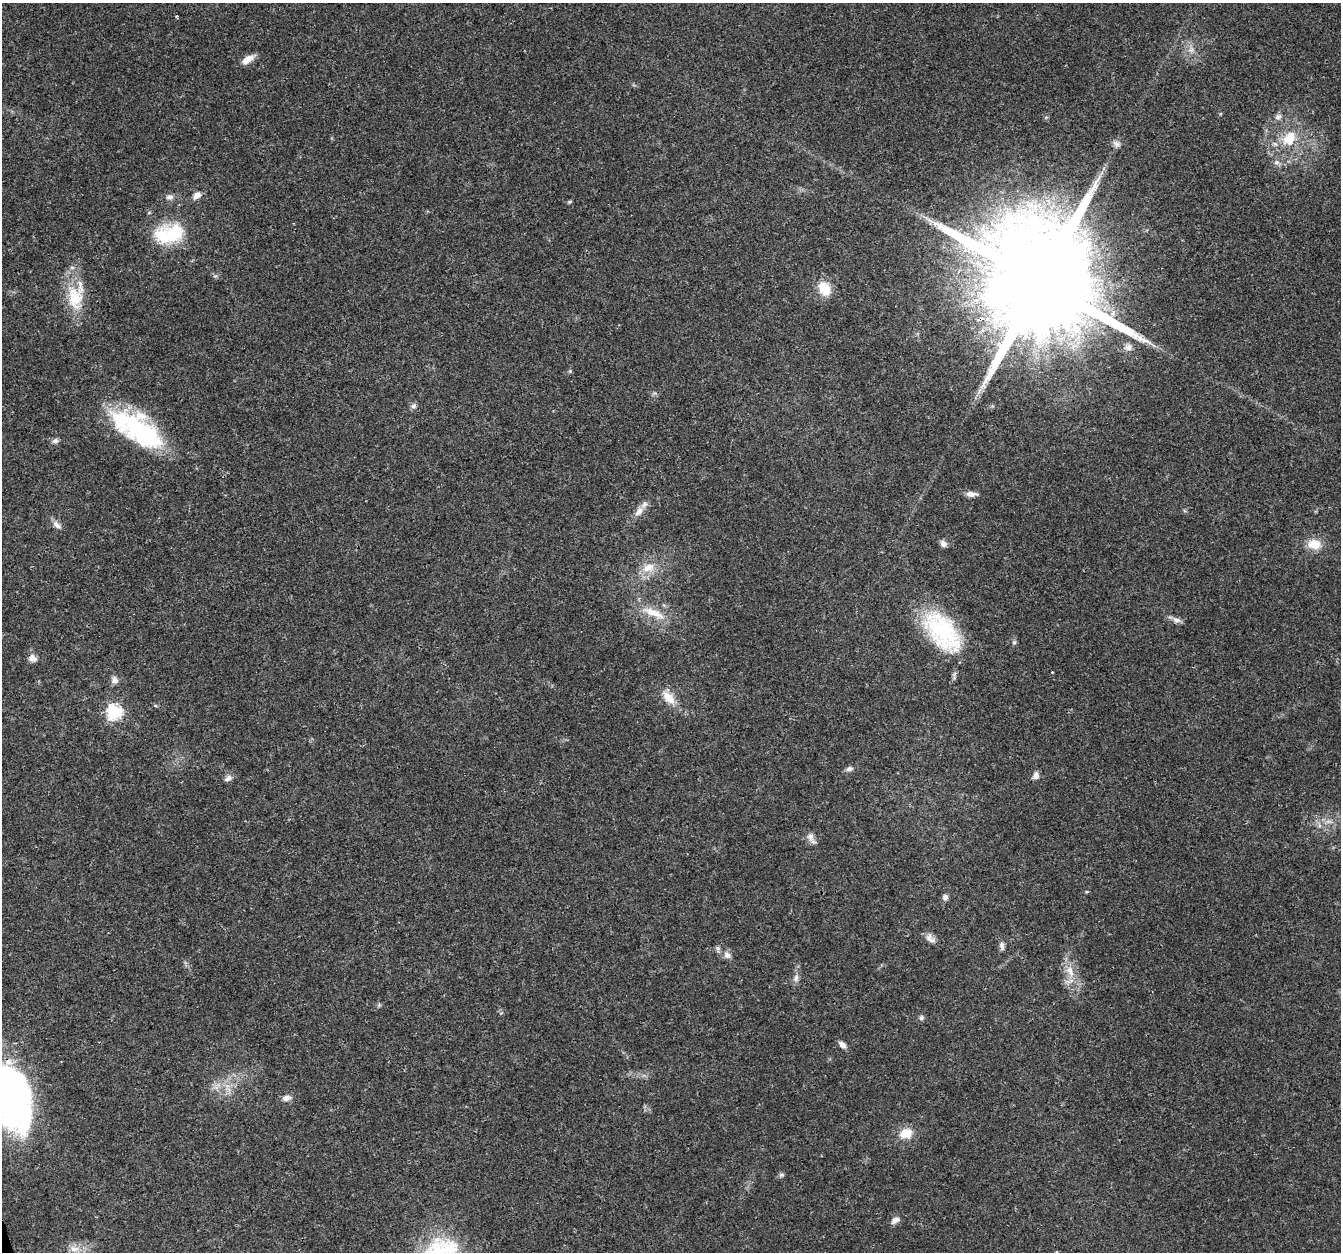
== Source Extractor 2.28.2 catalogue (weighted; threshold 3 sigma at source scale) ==
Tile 7 of 4 x 4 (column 3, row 2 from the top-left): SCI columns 2680-4018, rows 2618-3867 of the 5358 x 5181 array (HDU 1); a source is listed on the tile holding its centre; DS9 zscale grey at full resolution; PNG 1343 x 1254 px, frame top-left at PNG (2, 3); no overlay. Shown black and unused: <1% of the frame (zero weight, under 3 of 4 exposures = <1% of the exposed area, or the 3 px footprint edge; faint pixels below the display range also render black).
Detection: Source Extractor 2.28.2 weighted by HDU 2 'WHT'; one run over the whole footprint, this tile lists its part. Background 0.0264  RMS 0.002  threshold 0.0088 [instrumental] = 3 sigma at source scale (4.5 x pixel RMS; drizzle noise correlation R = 1.50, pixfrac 1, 0.0396/0.0396 arcsec/px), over >= 5 px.
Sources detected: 56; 1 cosmic-ray / hot-pixel residue — not listed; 1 inside a brighter listed object's ellipse — not listed separately; the other 54 listed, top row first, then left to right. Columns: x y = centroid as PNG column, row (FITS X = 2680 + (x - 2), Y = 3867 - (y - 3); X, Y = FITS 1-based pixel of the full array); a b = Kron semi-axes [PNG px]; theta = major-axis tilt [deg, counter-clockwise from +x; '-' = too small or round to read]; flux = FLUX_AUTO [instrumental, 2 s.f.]
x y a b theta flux
177 16 3 3 - 0.66
1191 50 9 6 8 0.8
248 59 16 7 31 1.9
1278 117 9 8 - 0.81
1289 138 22 16 54 5.6
1116 144 12 6 -27 0.78
1277 162 8 6 15 0.7
197 195 10 7 36 1.3
169 197 10 7 -6 0.84
569 202 6 4 18 0.26
169 234 39 22 10 10
1040 282 35 26 13 8000
824 288 20 14 -61 3.8
75 298 32 21 -84 7.7
1128 347 10 9 - 0.88
570 371 5 5 - 0.28
413 406 8 6 9 0.61
137 429 66 28 -34 25
55 441 8 6 10 0.63
971 494 12 6 -3 1.2
639 511 16 8 57 1.5
57 525 14 6 -41 1
943 544 8 7 - 0.84
1314 544 16 12 -8 3.2
648 567 19 12 21 3.1
653 613 38 10 -22 4.2
1176 620 13 7 -18 0.92
942 632 55 29 -51 20
1014 642 6 5 - 0.35
32 658 10 8 -30 1.3
114 680 10 8 -78 0.94
667 696 19 12 -25 2.7
115 712 7 7 - 35
849 769 9 6 10 0.69
1036 775 10 8 89 0.89
228 778 11 6 30 0.8
1328 821 8 5 0 0.6
810 836 12 9 -81 1.2
1087 892 6 3 8 0.21
945 897 7 6 - 0.76
929 939 14 8 -88 1.2
1002 946 12 6 -82 0.74
718 948 8 6 -70 0.51
727 955 11 8 -53 1
1070 971 17 9 -66 2.4
796 978 12 7 76 0.97
921 1018 7 6 - 0.48
842 1045 10 6 -46 0.92
10 1097 67 36 -71 68
286 1098 11 7 19 1.1
906 1133 14 11 13 3.4
782 1175 6 6 - 0.44
895 1220 12 7 34 1
74 1249 16 8 -5 1.7
Overlapping masked pixels (flux is a lower limit): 2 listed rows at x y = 1040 282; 32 658
Isophote crosses this tile's border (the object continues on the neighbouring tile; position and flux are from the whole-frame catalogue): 1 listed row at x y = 10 1097